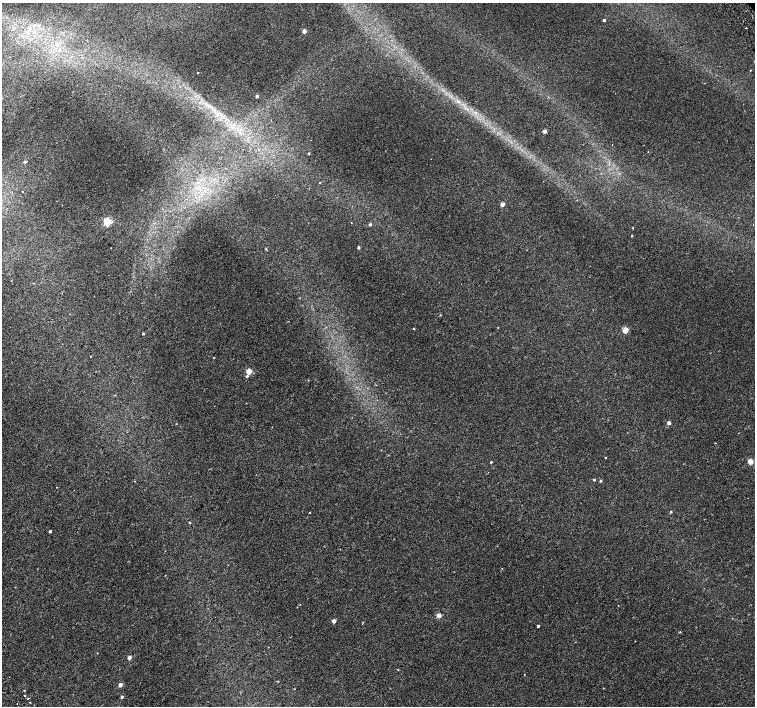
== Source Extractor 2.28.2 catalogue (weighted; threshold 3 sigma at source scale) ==
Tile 7 of 4 x 4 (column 3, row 2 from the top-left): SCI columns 3063-4568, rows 3080-4487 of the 6118 x 6093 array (HDU 1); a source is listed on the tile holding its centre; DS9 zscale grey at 2 x 2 block average (1 PNG px = mean of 2 x 2 image px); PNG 757 x 708 px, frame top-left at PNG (2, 3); no overlay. Shown black and unused: <1% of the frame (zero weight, under 2 of 3 exposures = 3% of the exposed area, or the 3 px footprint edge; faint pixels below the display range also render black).
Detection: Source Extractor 2.28.2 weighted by HDU 2 'WHT'; one run over the whole footprint, this tile lists its part. Background 0.00139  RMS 0.0023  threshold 0.0105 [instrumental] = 3 sigma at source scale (4.5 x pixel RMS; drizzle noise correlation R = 1.50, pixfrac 1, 0.0396/0.0396 arcsec/px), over >= 5 px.
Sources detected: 53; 1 cosmic-ray / hot-pixel residue — not listed; the other 52 listed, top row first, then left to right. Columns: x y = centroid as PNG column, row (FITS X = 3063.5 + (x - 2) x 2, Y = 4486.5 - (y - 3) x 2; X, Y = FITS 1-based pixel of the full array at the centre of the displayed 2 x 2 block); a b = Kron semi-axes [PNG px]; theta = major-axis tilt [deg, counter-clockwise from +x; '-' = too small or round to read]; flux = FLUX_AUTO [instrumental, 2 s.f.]
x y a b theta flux
604 20 2 2 - 1.4
304 31 3 2 - 4.8
60 50 3 3 - 0.73
750 70 2 2 - 0.29
198 72 2 2 - 0.34
257 96 2 2 - 1.6
544 131 2 2 - 3
309 153 2 2 - 0.63
25 162 3 3 - 0.97
320 182 2 2 - 0.37
22 191 2 2 - 0.3
502 204 2 2 - 5.3
107 222 3 3 - 37
351 223 2 2 - 0.26
370 224 3 3 - 0.88
633 228 2 2 - 0.44
632 236 2 2 - 0.39
358 247 2 2 - 1.2
266 249 3 2 - 0.41
440 315 3 2 - 0.29
498 327 3 2 - 0.2
414 329 4 2 - 0.29
625 330 3 3 - 14
143 334 2 2 - 0.56
213 358 2 2 - 0.32
249 371 3 3 - 14
247 376 4 3 - 0.65
669 423 2 2 - 3.3
605 458 2 2 - 0.28
750 461 3 3 - 11
491 462 2 2 - 0.48
594 480 3 2 - 0.62
135 481 2 2 - 0.24
600 481 3 2 - 0.63
309 512 2 2 - 0.55
671 512 3 3 - 0.53
189 522 3 2 - 0.32
50 531 2 2 - 0.95
300 604 2 2 - 0.22
439 615 3 2 - 5.3
334 621 2 2 - 4
538 626 2 2 - 0.93
680 632 3 2 - 0.39
129 658 2 2 - 3.4
398 670 3 2 - 0.28
120 685 2 2 - 3.7
294 689 2 2 - 0.22
24 690 2 2 - 0.27
25 696 2 2 - 1.8
122 697 3 3 - 1
28 699 2 2 - 3.5
30 703 2 2 - 0.79
Diffuse or blended objects may show on this block-average render without a row.